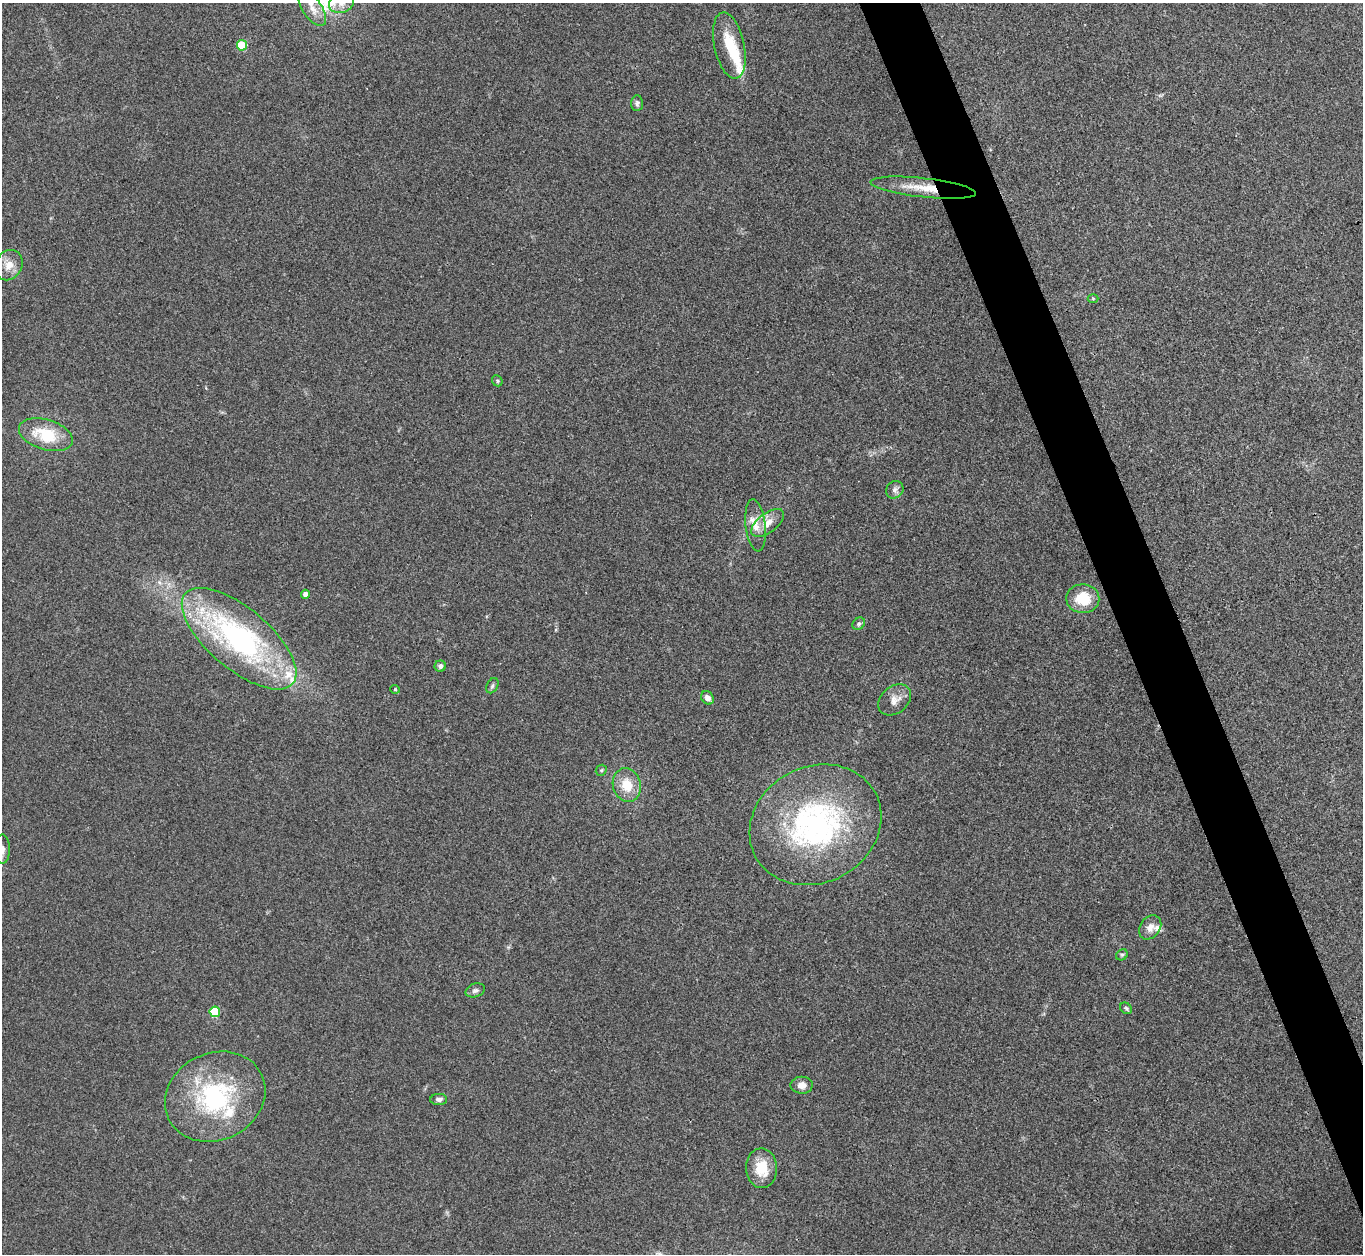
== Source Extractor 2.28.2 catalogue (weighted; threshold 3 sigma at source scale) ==
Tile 6 of 4 x 4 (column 2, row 2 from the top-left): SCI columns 1362-2722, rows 2651-3902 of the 5443 x 5430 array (HDU 1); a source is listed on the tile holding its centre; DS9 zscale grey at full resolution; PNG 1365 x 1256 px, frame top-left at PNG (2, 3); each listed source drawn as its Kron ellipse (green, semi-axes under 4 px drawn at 4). Shown black and unused: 4% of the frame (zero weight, under 3 of 4 exposures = <1% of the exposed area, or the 3 px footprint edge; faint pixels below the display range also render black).
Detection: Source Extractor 2.28.2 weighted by HDU 2 'WHT'; one run over the whole footprint, this tile lists its part. Background 0.0468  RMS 0.005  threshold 0.0226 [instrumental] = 3 sigma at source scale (4.5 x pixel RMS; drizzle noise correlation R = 1.50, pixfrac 1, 0.05/0.05 arcsec/px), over >= 5 px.
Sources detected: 43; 1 too faint to see at this stretch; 1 inside a brighter object's white glare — neither listed nor drawn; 6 inside a brighter listed object's ellipse — not listed separately; the other 35 listed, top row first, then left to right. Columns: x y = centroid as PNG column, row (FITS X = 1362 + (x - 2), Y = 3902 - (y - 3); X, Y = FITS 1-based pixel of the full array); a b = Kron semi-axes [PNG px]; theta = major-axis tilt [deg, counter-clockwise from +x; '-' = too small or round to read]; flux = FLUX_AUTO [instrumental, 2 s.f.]
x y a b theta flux
342 3 13 9 23 4.7
312 9 20 9 -55 6.3
242 45 5 5 - 23
729 46 34 15 -78 17
637 103 8 6 85 1.3
923 188 53 9 -6 13
9 265 16 13 59 6.4
1093 298 5 3 - 0.44
497 381 6 5 - 0.75
46 435 28 15 -17 20
895 490 9 8 - 2.1
768 523 19 9 38 6.1
756 525 26 10 -84 6.8
305 594 4 4 - 3.5
1083 599 16 14 -1 14
859 624 7 5 43 1
239 639 70 30 -40 120
440 666 5 5 - 1.3
492 686 8 5 60 1.1
395 689 4 4 - 0.45
707 698 7 5 -53 2.8
895 700 18 13 39 5.2
601 770 6 5 - 0.75
627 785 17 14 -72 11
815 825 68 58 29 130
2 849 14 7 89 2.9
1150 927 13 10 52 4
1122 955 6 5 - 0.91
475 990 10 6 18 1.7
1126 1008 6 5 - 0.91
215 1012 5 5 - 30
802 1085 11 8 -1 3.4
215 1097 52 43 26 67
439 1099 8 5 2 1.7
762 1168 20 15 -87 12
Overlapping masked pixels (flux is a lower limit): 1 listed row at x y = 923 188
Isophote crosses this tile's border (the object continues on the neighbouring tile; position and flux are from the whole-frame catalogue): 2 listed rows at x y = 342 3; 2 849